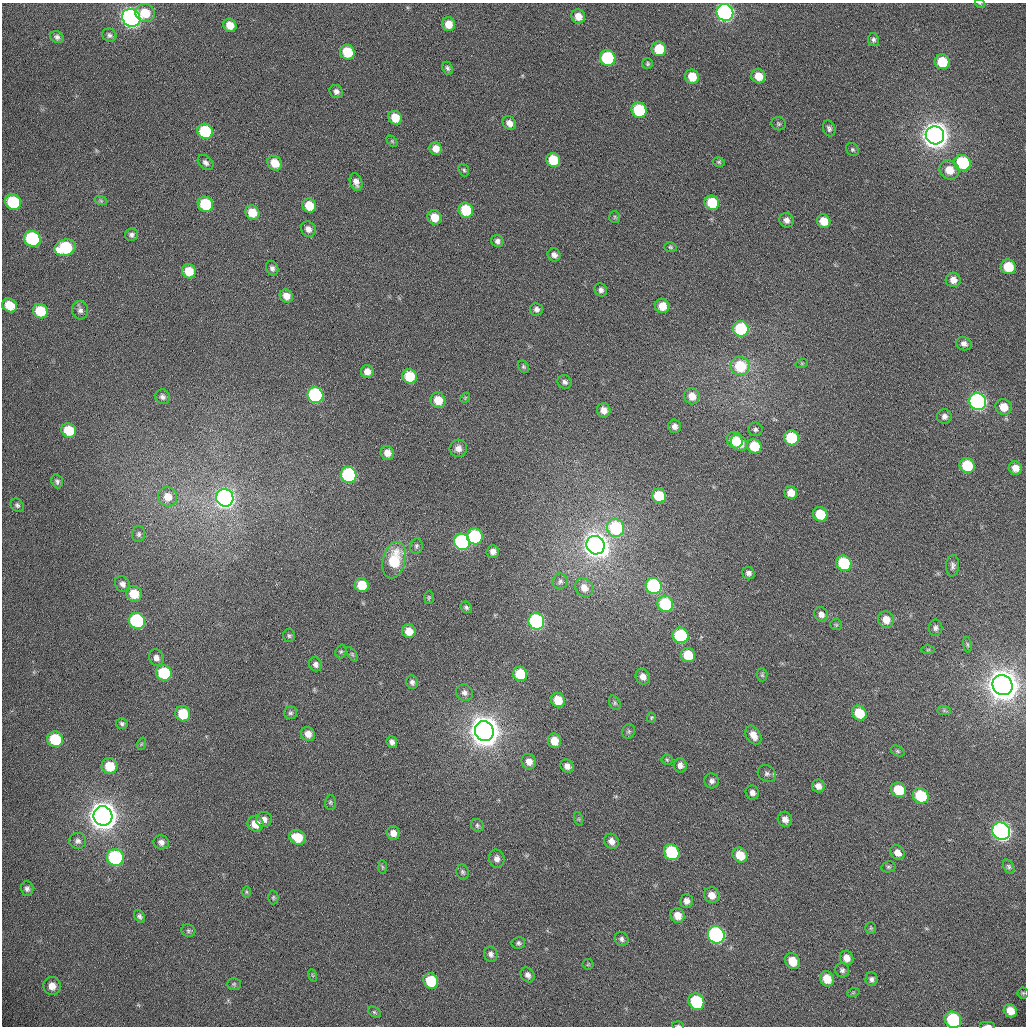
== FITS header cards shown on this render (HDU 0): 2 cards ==
NAXIS1  =                 1024 /fastest changing axis
NAXIS2  =                 1024 /next to fastest changing axis

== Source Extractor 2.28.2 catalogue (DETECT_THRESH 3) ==
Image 1024 x 1024 px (HDU 0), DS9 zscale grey, 1 PNG px = 1 image px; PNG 1028 x 1028 px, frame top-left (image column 1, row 1024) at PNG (2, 3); each listed source drawn as its Kron ellipse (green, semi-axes under 4 px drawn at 4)
Background 366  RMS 13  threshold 38.1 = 3 sigma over >= 5 px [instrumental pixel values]
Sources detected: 227; all 227 listed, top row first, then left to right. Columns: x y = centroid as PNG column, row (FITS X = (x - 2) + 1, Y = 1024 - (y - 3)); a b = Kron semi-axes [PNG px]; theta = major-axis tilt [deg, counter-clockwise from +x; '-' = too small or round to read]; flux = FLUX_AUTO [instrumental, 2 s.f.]
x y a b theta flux
980 4 5 3 - 6.8e+02
725 12 8 8 - 3.7e+05
145 13 10 9 - 1.8e+04
578 16 7 7 - 8.5e+03
131 18 9 8 - 5.6e+05
449 24 7 6 - 1.1e+04
230 25 7 6 - 1.2e+04
109 35 7 6 - 2.5e+03
57 37 7 5 -27 2.7e+03
873 40 6 5 - 2.2e+03
659 49 7 7 - 2.5e+04
347 52 7 7 - 2.8e+04
608 58 8 7 - 7.7e+04
942 62 7 7 - 3.0e+04
648 64 5 5 - 1.4e+03
447 68 7 5 -66 1.9e+03
758 76 7 7 - 1.3e+04
692 77 7 6 - 1.6e+04
336 92 7 6 - 3.3e+03
639 110 8 7 - 5.4e+04
395 118 7 6 - 1.6e+04
509 123 7 6 - 5.6e+03
778 124 7 6 - 1.6e+03
829 128 8 6 -71 2.4e+03
205 131 8 7 - 5.3e+04
935 135 9 9 - 1.7e+06
392 141 6 4 -46 1.1e+03
436 149 6 6 - 8.3e+03
852 149 7 5 -45 1.7e+03
553 160 7 7 - 2.8e+04
719 162 6 4 -15 1.2e+03
205 163 9 6 -44 3.4e+03
275 163 8 6 -47 1.5e+04
962 163 8 7 - 6.2e+04
464 170 6 5 - 1.5e+03
949 170 10 9 - 1.3e+04
356 182 9 6 -73 5.1e+03
101 201 6 4 -19 1.3e+03
13 202 8 7 - 5.7e+04
712 203 7 7 - 3.2e+04
205 204 8 7 - 4.5e+04
309 205 7 6 - 1.7e+04
466 210 8 7 - 4.1e+04
252 212 7 7 - 1.6e+04
434 217 7 6 - 1.4e+04
615 217 6 5 - 1.2e+03
786 220 7 7 - 4.0e+03
824 221 7 6 - 1.4e+04
308 229 8 7 - 4.4e+03
132 235 6 6 - 2.6e+03
32 239 8 7 - 1.1e+05
497 241 6 6 - 3.1e+03
670 247 6 4 -16 1.3e+03
65 248 11 8 15 6.7e+04
554 255 7 6 - 4.2e+03
1008 267 7 7 - 2.7e+04
272 268 7 6 - 2.7e+03
189 271 7 7 - 1.7e+04
953 280 7 7 - 6.8e+03
601 290 7 6 - 2.9e+03
286 296 7 6 - 7.2e+03
10 305 8 6 -34 2.0e+04
662 306 7 7 - 1.3e+04
536 309 6 6 - 3.1e+03
80 310 9 8 - 3.4e+03
40 311 8 7 - 3.3e+04
741 329 8 7 - 7.3e+04
964 344 8 6 -19 4.2e+03
802 363 6 4 18 1.1e+03
740 366 9 9 - 4.0e+04
523 367 6 5 - 1.4e+03
367 372 6 6 - 7.0e+03
410 376 7 7 - 3.0e+04
565 382 7 6 - 2.9e+03
315 395 8 7 - 1.5e+05
692 396 8 7 - 9.7e+03
162 397 7 7 - 3.0e+03
465 398 6 4 47 1.0e+03
438 400 8 7 - 1.5e+04
978 401 9 8 - 3.3e+05
1004 407 8 7 - 1.2e+04
604 410 7 6 - 7.2e+03
944 416 7 7 - 3.5e+03
674 426 7 6 - 4.3e+03
755 429 7 6 - 2.0e+03
69 430 7 7 - 2.5e+04
791 438 8 7 - 4.4e+04
735 440 8 7 - 2.2e+04
739 443 9 7 -38 1.4e+04
754 446 7 7 - 2.6e+04
458 448 9 8 - 5.2e+03
387 453 7 6 - 7.8e+03
967 465 8 7 - 3.5e+04
1015 468 7 6 - 8.0e+03
349 475 8 7 - 1.2e+05
57 481 7 5 -70 2.3e+03
791 493 6 6 - 1.0e+04
659 496 7 7 - 3.2e+04
168 497 10 9 - 9.4e+03
225 498 9 8 - 5.0e+05
17 505 7 6 - 2.1e+03
820 514 7 7 - 2.6e+04
616 528 9 8 - 6.8e+04
139 534 8 6 89 2.2e+03
475 536 8 7 - 7.5e+04
462 542 8 8 - 1.6e+05
596 545 9 9 - 1.1e+06
416 546 8 6 80 2.1e+03
493 551 6 6 - 4.8e+03
394 560 19 11 76 3.5e+04
844 563 8 7 - 5.2e+04
953 566 11 6 86 3.2e+03
748 573 6 6 - 3.0e+03
560 581 8 7 - 2.5e+03
122 584 8 7 - 3.8e+03
362 585 7 6 - 2.2e+04
654 586 8 7 - 1.4e+05
584 588 10 8 -52 7.8e+03
134 594 8 7 - 2.0e+04
429 597 6 5 - 1.3e+03
665 604 8 8 - 5.6e+04
466 607 6 5 - 2.0e+03
821 614 7 6 - 4.6e+03
886 620 8 8 - 9.7e+03
137 621 8 8 - 1.2e+05
536 621 8 7 - 1.9e+05
836 625 6 5 - 1.3e+03
935 628 8 7 - 2.8e+03
409 631 7 6 - 1.1e+04
681 635 8 7 - 7.2e+04
289 636 6 6 - 1.6e+03
967 645 8 4 -81 1.4e+03
928 650 7 4 1 1.2e+03
341 652 7 5 67 1.4e+03
352 654 8 4 -55 1.5e+03
688 655 7 7 - 2.4e+04
156 658 8 7 - 4.7e+03
316 664 7 6 - 3.3e+03
164 673 8 7 - 5.1e+04
520 674 7 7 - 2.5e+04
762 675 6 5 - 1.4e+03
643 677 8 7 - 5.6e+03
412 682 7 6 - 2.8e+03
1003 685 10 9 - 2.6e+06
464 693 9 8 - 3.7e+03
558 700 7 6 - 1.7e+04
615 703 8 5 -62 1.6e+03
944 710 7 4 -1 1.4e+03
290 713 6 6 - 1.9e+03
859 713 8 7 - 2.3e+04
183 714 8 7 - 2.7e+04
651 718 5 3 - 9.6e+02
122 723 6 5 - 1.8e+03
484 731 10 9 - 2.4e+06
629 731 7 6 - 1.8e+03
308 734 7 6 - 7.0e+03
753 735 10 7 -59 7.9e+03
55 739 8 7 - 4.4e+04
554 741 7 6 - 1.3e+04
392 742 6 5 - 3.4e+03
141 744 6 4 71 1.3e+03
898 751 7 5 -27 1.6e+03
667 760 5 5 - 1.2e+03
529 762 8 7 - 6.7e+03
680 765 7 6 - 4.2e+03
109 766 8 8 - 2.1e+04
567 766 7 6 - 5.3e+03
767 773 9 8 - 3.4e+03
712 781 7 7 - 3.1e+03
818 786 6 6 - 5.1e+03
899 790 8 7 - 2.7e+04
752 792 7 6 - 4.3e+03
921 796 8 7 - 4.4e+04
330 802 7 5 88 1.4e+03
103 816 10 9 - 2.2e+06
264 819 8 7 - 5.0e+03
579 819 7 4 -71 1.3e+03
785 819 8 7 - 5.3e+03
255 824 8 7 - 1.3e+04
477 825 7 6 - 1.9e+03
1001 831 9 8 - 4.9e+05
393 833 7 6 - 6.4e+03
297 837 8 7 - 1.8e+04
78 841 8 8 - 3.2e+03
611 841 8 7 - 5.8e+03
161 842 8 7 - 4.1e+03
672 852 8 7 - 6.2e+04
897 853 8 6 -48 6.2e+03
740 855 8 7 - 1.7e+04
115 857 8 8 - 1.2e+05
497 859 9 7 -77 4.4e+03
382 867 7 4 -88 1.3e+03
888 867 7 5 13 1.5e+03
1009 867 7 5 -62 1.7e+03
463 872 8 6 -73 2.0e+03
27 889 7 6 - 2.8e+03
246 892 6 4 -89 1.1e+03
712 895 8 7 - 7.9e+03
273 897 7 5 89 1.5e+03
686 901 7 6 - 4.6e+03
678 915 7 7 - 8.9e+03
139 916 7 5 -52 2.2e+03
871 928 6 5 - 1.3e+03
188 931 7 6 - 1.8e+03
716 935 9 8 - 2.3e+05
621 939 7 6 - 2.4e+03
518 943 7 6 - 2.0e+03
491 954 8 6 -70 3.1e+03
847 958 7 6 - 6.7e+03
792 961 8 7 - 1.6e+04
588 964 5 5 - 1.0e+03
842 970 7 7 - 2.5e+03
312 975 6 4 -70 1.1e+03
528 975 8 6 -53 3.7e+03
827 979 8 7 - 1.4e+04
872 979 7 6 - 2.7e+03
431 981 8 7 - 3.7e+04
234 984 7 6 - 1.5e+03
52 986 9 8 - 8.4e+03
853 993 6 4 19 1.1e+03
1023 993 5 5 - 1.3e+03
696 1002 8 7 - 6.3e+04
1010 1011 7 6 - 1.2e+04
374 1012 7 4 -36 1.4e+03
953 1020 9 7 -49 7.3e+04
678 1026 6 2 -4 9.4e+02
987 1026 8 2 0 1.9e+03
At the frame edge (FLAGS 8, measured only in part): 4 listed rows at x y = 980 4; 953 1020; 678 1026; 987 1026